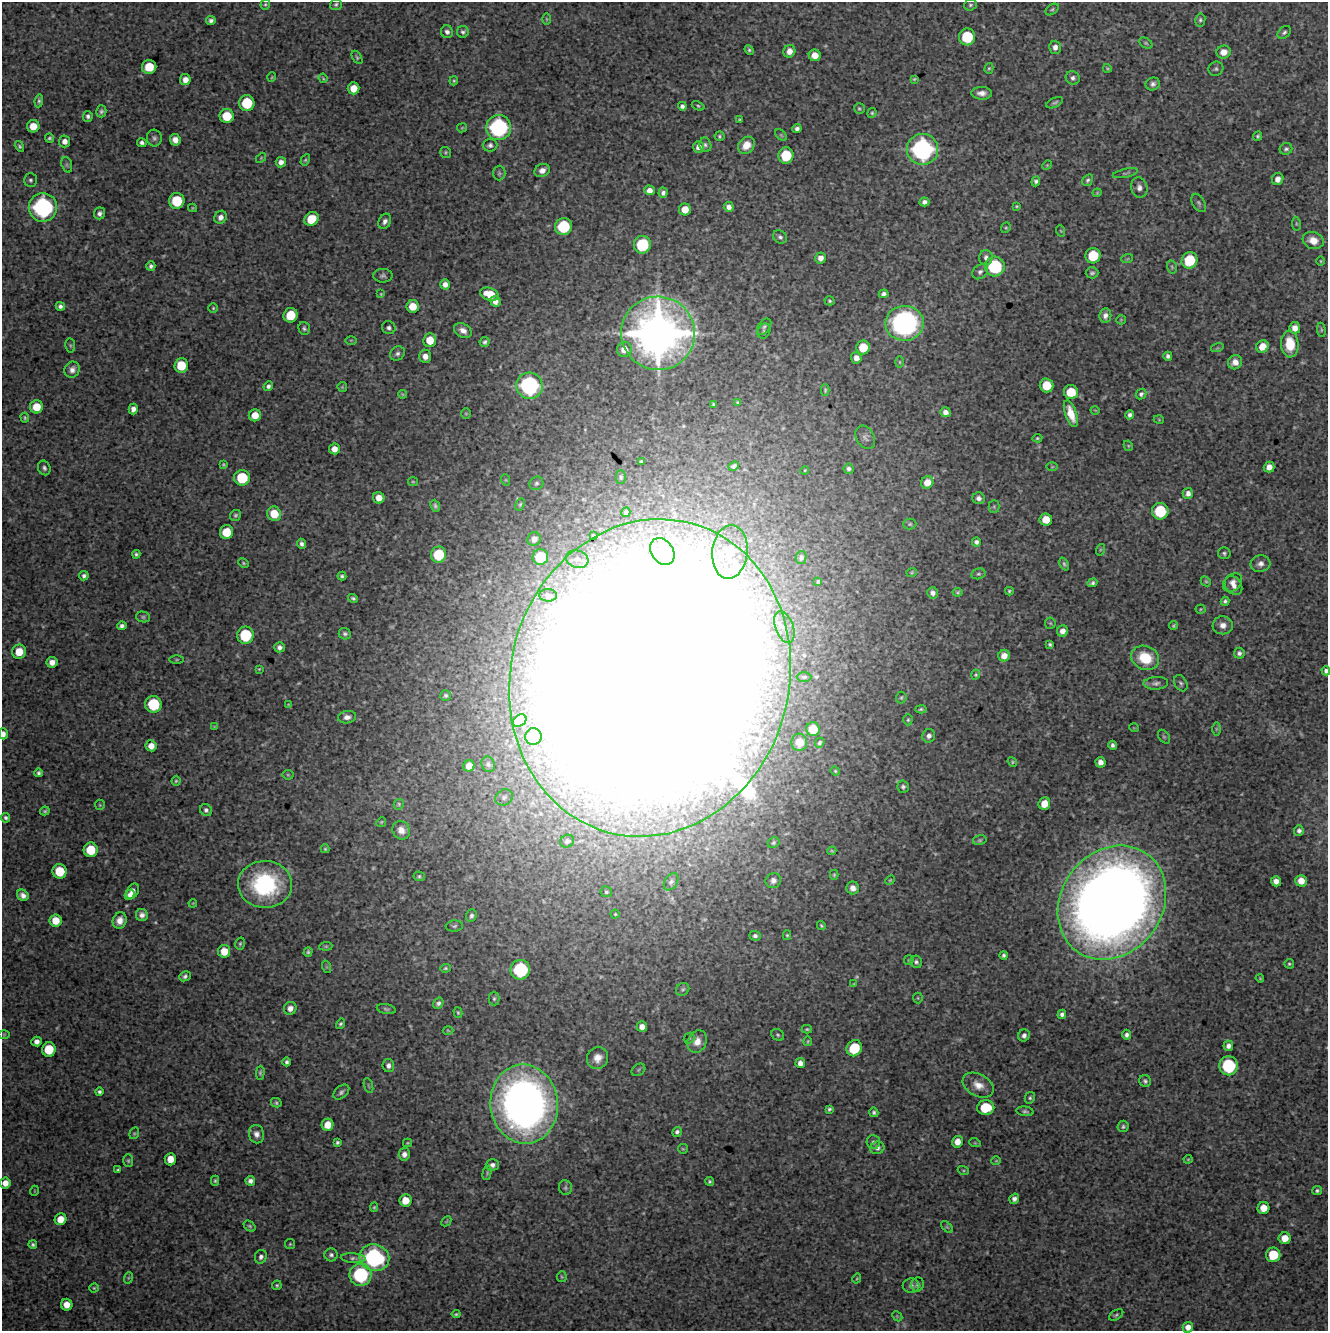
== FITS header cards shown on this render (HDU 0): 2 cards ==
NAXIS1  =                 1326 /FITS: X Dimension
NAXIS2  =                 1329 /FITS: Y Dimension

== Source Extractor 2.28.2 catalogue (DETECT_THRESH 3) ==
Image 1326 x 1329 px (HDU 0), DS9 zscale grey, 1 PNG px = 1 image px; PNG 1330 x 1333 px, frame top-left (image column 1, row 1329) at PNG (2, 2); each listed source drawn as its Kron ellipse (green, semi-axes under 4 px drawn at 4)
Background 4570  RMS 230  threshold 677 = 3 sigma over >= 5 px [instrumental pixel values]
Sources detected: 438; all 438 listed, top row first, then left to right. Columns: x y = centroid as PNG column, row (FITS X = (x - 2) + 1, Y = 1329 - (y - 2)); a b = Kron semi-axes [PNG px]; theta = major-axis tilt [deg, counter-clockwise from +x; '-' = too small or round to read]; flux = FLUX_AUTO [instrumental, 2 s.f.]
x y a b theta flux
265 4 5 4 - 2.2e+04
336 4 6 5 - 3.0e+04
970 5 6 5 - 3.1e+04
1052 9 7 5 36 2.7e+04
547 19 6 3 -89 1.6e+04
211 20 5 4 - 4.5e+04
1200 20 6 5 - 2.9e+04
447 32 6 6 - 5.2e+04
463 32 6 6 - 3.7e+04
1284 32 7 5 41 3.7e+04
967 37 8 8 - 6.4e+05
1146 43 7 5 -27 2.6e+04
1055 47 6 6 - 7.3e+04
749 50 5 4 - 2.7e+04
789 51 6 6 - 1.1e+05
1224 52 7 6 - 1.3e+05
815 55 6 6 - 1.7e+05
357 57 7 4 -58 2.4e+04
149 67 7 7 - 3.7e+05
989 68 5 4 - 2.1e+04
1107 68 4 3 - 1.9e+04
1216 69 7 7 - 3.8e+04
272 77 5 3 - 1.4e+04
323 78 5 3 - 1.6e+04
1073 78 7 6 - 5.3e+04
914 79 4 3 - 2.0e+04
185 80 5 5 - 1.1e+05
454 81 5 3 - 1.8e+04
1153 84 7 6 - 5.6e+04
353 88 6 6 - 2.0e+05
982 93 10 6 -2 1.0e+05
39 101 6 4 83 3.4e+04
247 103 8 7 - 5.9e+05
1055 103 9 4 25 3.4e+04
682 106 4 4 - 4.2e+04
698 106 6 4 -22 2.2e+04
859 109 5 5 - 2.4e+04
101 111 6 5 - 3.6e+04
872 113 5 4 - 2.6e+04
88 116 5 4 - 4.5e+04
227 116 7 7 - 3.8e+05
739 120 4 3 - 2.0e+04
33 126 6 6 - 2.2e+05
462 128 5 4 - 1.7e+04
499 128 12 12 - 1.8e+06
797 129 5 4 - 4.8e+04
781 135 7 4 -45 2.3e+04
719 136 5 5 - 2.3e+04
1258 136 5 4 - 2.5e+04
50 138 5 4 - 2.8e+04
154 138 8 7 - 4.6e+04
175 140 6 5 - 1.1e+05
65 141 6 5 - 9.3e+04
142 143 5 4 - 4.1e+04
490 145 7 6 - 4.4e+04
705 145 7 6 - 3.8e+04
746 145 9 7 46 1.9e+05
19 146 6 4 -58 2.5e+04
699 147 5 5 - 9.5e+04
922 149 16 15 - 2.5e+06
1286 149 6 5 - 3.9e+04
446 152 5 5 - 2.3e+04
786 155 8 7 - 5.6e+05
261 158 6 3 47 1.6e+04
305 160 6 4 60 2.2e+04
281 162 5 5 - 8.0e+04
67 165 8 5 -72 2.9e+04
1047 165 5 4 - 1.6e+04
542 170 8 6 23 9.1e+04
499 173 7 6 - 3.1e+04
1125 173 13 4 12 3.4e+04
1278 179 6 5 - 9.0e+04
30 180 7 6 - 3.7e+04
1088 180 6 5 - 3.4e+04
1036 181 5 4 - 3.8e+04
1139 188 10 8 -76 7.8e+04
649 190 5 5 - 9.1e+04
663 193 5 4 - 4.7e+04
1097 193 4 4 - 1.5e+04
177 201 8 7 - 5.7e+05
924 202 5 4 - 6.0e+04
1199 203 10 6 -61 3.8e+04
1016 206 4 3 - 1.7e+04
43 207 14 14 - 2.1e+06
729 207 5 5 - 7.5e+04
193 208 4 4 - 1.7e+04
685 209 6 6 - 1.9e+05
100 213 6 5 - 5.1e+04
221 217 7 6 - 7.8e+04
311 219 7 6 - 3.7e+05
385 221 8 6 62 6.2e+04
1296 224 7 3 -81 1.9e+04
563 227 8 8 - 7.4e+05
1006 228 5 4 - 2.1e+04
1061 231 6 3 -71 1.6e+04
780 237 7 6 - 4.1e+04
1313 240 11 8 -19 1.8e+05
642 245 9 8 - 7.8e+05
1093 256 8 7 - 5.2e+05
986 257 7 6 - 5.4e+04
820 258 5 5 - 9.2e+04
1127 259 6 3 18 1.6e+04
1189 260 8 7 - 6.0e+05
1321 261 4 3 - 1.4e+04
151 266 5 4 - 4.1e+04
995 266 10 10 - 1.0e+06
1172 267 7 5 -76 2.7e+04
980 272 8 6 42 4.8e+04
1092 273 6 5 - 3.5e+04
383 276 9 7 -1 4.6e+04
445 284 5 5 - 8.4e+04
381 294 4 3 - 1.5e+04
489 294 9 6 -18 3.0e+05
884 294 5 4 - 4.8e+04
495 301 6 5 - 8.6e+04
829 301 5 4 - 2.6e+04
60 306 5 4 - 4.8e+04
413 306 6 6 - 2.4e+05
213 308 5 5 - 2.1e+04
290 315 7 7 - 4.1e+05
1105 316 7 6 - 6.8e+04
1121 320 5 4 - 1.6e+04
905 323 19 17 3 3.2e+06
764 327 9 5 52 3.3e+04
304 328 6 5 - 3.8e+04
389 328 7 6 - 4.7e+04
1295 328 6 5 - 1.2e+05
1321 330 7 3 -82 1.7e+04
463 331 9 6 -31 9.0e+04
764 331 8 6 63 3.2e+04
658 333 37 36 - 1.0e+07
351 340 6 4 0 1.8e+04
430 340 7 6 - 2.6e+05
485 342 5 4 - 3.2e+04
1290 344 13 9 -86 3.2e+05
70 345 7 5 -83 2.2e+04
1262 346 6 6 - 2.0e+05
863 347 7 6 - 3.3e+05
1217 348 6 4 17 1.9e+04
624 349 7 7 - 1.5e+05
397 353 8 6 37 5.0e+04
425 356 6 6 - 1.1e+05
1168 356 4 4 - 4.4e+04
856 358 6 5 - 9.4e+04
900 362 6 4 -89 2.2e+04
1235 362 7 7 - 1.1e+05
181 365 7 7 - 3.9e+05
72 370 8 7 - 8.7e+04
1047 385 7 7 - 3.8e+05
268 386 5 4 - 4.1e+04
529 386 13 13 - 1.9e+06
342 387 5 4 - 1.6e+04
825 390 6 4 89 2.1e+04
1071 392 7 7 - 4.1e+05
402 394 4 2 - 1.7e+04
1141 394 6 5 - 3.9e+04
738 402 4 4 - 2.1e+04
713 404 3 3 - 1.6e+04
36 407 6 6 - 2.9e+05
133 409 5 4 - 7.9e+04
1095 410 4 3 - 1.2e+04
945 412 5 5 - 7.6e+04
466 414 5 5 - 2.1e+04
1071 414 14 5 -71 2.3e+05
255 415 6 6 - 2.0e+05
1130 415 5 4 - 4.3e+04
25 418 5 4 - 2.1e+04
1159 420 5 3 - 1.3e+04
865 437 12 9 -60 6.3e+04
1037 438 5 4 - 2.2e+04
1128 446 5 4 - 1.8e+04
334 449 5 5 - 1.2e+05
641 461 4 3 - 1.9e+04
223 465 4 3 - 1.7e+04
734 466 5 4 - 4.5e+04
1052 467 5 3 - 1.5e+04
1269 467 5 5 - 1.2e+05
44 468 7 6 - 4.6e+04
849 469 5 5 - 4.1e+04
805 470 4 3 - 1.5e+04
621 477 7 5 90 2.7e+04
242 478 8 8 - 5.8e+05
506 480 6 4 -71 1.5e+04
413 482 5 4 - 1.8e+04
927 482 6 6 - 1.7e+05
536 483 7 6 - 3.7e+04
1188 493 5 5 - 7.2e+04
379 498 6 5 - 1.6e+05
979 498 6 6 - 6.5e+04
520 504 6 4 63 2.4e+04
435 506 6 4 -65 3.6e+04
994 507 6 5 - 2.7e+04
1160 511 8 8 - 7.0e+05
626 512 5 4 - 2.6e+04
274 514 7 7 - 3.1e+05
235 515 6 5 - 3.0e+04
1046 519 6 6 - 2.3e+05
910 524 6 5 - 2.7e+04
227 532 7 6 - 3.8e+05
593 536 3 3 - 2.0e+04
534 539 7 6 - 8.5e+04
976 542 4 4 - 4.9e+04
301 544 5 4 - 4.6e+04
1100 550 6 4 71 1.9e+04
662 551 14 11 -54 2.6e+05
730 552 27 17 85 6.8e+05
1224 553 6 5 - 3.4e+04
136 554 4 3 - 2.9e+04
439 555 8 7 - 5.5e+05
540 557 8 7 - 5.2e+05
801 558 7 5 77 3.7e+04
577 559 11 8 -16 1.0e+05
244 563 5 4 - 2.0e+04
1064 564 7 4 -67 2.9e+04
1260 564 10 8 12 8.3e+04
912 572 5 4 - 2.1e+04
978 574 7 5 14 3.1e+04
84 576 5 4 - 4.5e+04
342 576 4 4 - 3.2e+04
818 581 4 3 - 1.9e+04
1206 581 5 4 - 2.2e+04
1233 582 11 8 40 9.4e+04
1092 583 5 3 - 3.6e+04
1234 586 10 7 -53 9.7e+04
1009 591 4 3 - 2.3e+04
958 592 5 4 - 2.3e+04
933 593 5 5 - 6.3e+04
548 595 9 6 -3 4.6e+04
353 598 5 4 - 3.1e+04
1225 601 4 4 - 3.2e+04
1201 609 5 4 - 1.7e+04
143 617 7 5 -11 3.1e+04
1050 623 6 5 - 2.2e+04
1174 625 4 4 - 2.3e+04
1223 625 10 9 - 1.2e+05
122 626 5 4 - 4.6e+04
784 627 17 9 -69 1.4e+05
1062 631 6 5 - 9.9e+04
345 634 6 5 - 3.7e+04
245 635 8 8 - 7.3e+05
1050 644 4 3 - 2.7e+04
280 647 5 5 - 6.1e+04
19 652 7 7 - 2.8e+05
1239 653 5 5 - 4.4e+04
1004 656 6 5 - 1.3e+05
1145 658 14 11 -23 5.3e+05
177 660 7 3 0 1.9e+04
52 662 5 5 - 1.2e+05
259 669 4 4 - 1.5e+04
1326 671 4 3 - 4.0e+04
976 675 5 4 - 1.9e+04
804 677 7 5 1 3.3e+04
650 678 160 139 74 1.5e+08
1156 683 12 6 3 6.1e+04
1181 683 8 6 -60 3.7e+04
446 695 5 5 - 3.3e+04
901 697 6 5 - 2.4e+04
153 704 8 8 - 7.0e+05
289 705 4 3 - 1.8e+04
921 709 5 3 - 2.6e+04
347 717 9 6 9 7.8e+04
908 720 5 4 - 2.4e+04
520 721 7 5 37 1.3e+05
214 727 4 3 - 1.5e+04
1134 728 5 3 - 1.1e+04
813 729 7 6 - 3.3e+05
1216 729 7 4 90 2.2e+04
3 734 5 3 - 6.8e+04
533 736 8 8 - 4.2e+05
929 736 7 6 - 6.4e+04
1164 737 8 5 -53 2.5e+04
799 742 8 8 - 1.6e+05
820 743 5 4 - 3.0e+04
1113 745 4 4 - 4.2e+04
151 746 5 5 - 1.3e+05
1012 762 5 4 - 2.0e+04
1100 762 5 5 - 9.4e+04
488 764 8 6 -65 3.9e+04
469 766 5 5 - 1.5e+05
835 771 5 4 - 1.8e+04
39 773 4 3 - 3.4e+04
288 775 5 5 - 1.9e+04
176 781 5 4 - 2.1e+04
903 787 6 5 - 3.5e+04
504 797 9 7 34 5.4e+04
399 804 5 5 - 2.2e+04
1044 804 6 6 - 2.2e+05
100 805 5 5 - 1.9e+04
206 810 6 5 - 4.9e+04
45 811 5 3 - 2.6e+04
6 818 5 4 - 3.5e+04
381 822 5 4 - 1.9e+04
401 830 9 8 - 1.2e+05
1299 831 5 5 - 4.6e+04
980 840 7 5 15 2.6e+04
567 841 7 6 - 4.6e+04
773 843 6 5 - 2.9e+04
325 849 4 3 - 2.0e+04
91 850 7 7 - 4.1e+05
832 851 4 3 - 1.8e+04
60 871 7 7 - 4.5e+05
834 875 5 4 - 1.9e+04
419 876 6 5 - 2.8e+04
890 880 5 4 - 1.8e+04
773 881 8 7 - 7.2e+04
1276 881 5 5 - 1.0e+05
1301 881 6 5 - 1.7e+05
671 882 9 6 57 4.7e+04
265 884 27 23 -2 1.7e+06
853 888 6 6 - 8.7e+04
132 891 8 5 56 1.1e+05
606 892 6 5 - 2.6e+04
23 895 6 5 - 7.1e+04
130 895 6 4 54 6.2e+04
193 903 4 3 - 1.2e+04
1112 903 60 50 54 2.8e+07
615 914 4 4 - 1.8e+04
142 915 6 6 - 7.2e+04
471 916 6 5 - 4.2e+04
56 920 6 6 - 2.4e+05
120 920 8 7 - 1.1e+05
821 925 5 4 - 2.0e+04
454 926 8 5 4 3.5e+04
787 935 5 4 - 1.9e+04
755 936 6 5 - 4.1e+04
240 944 6 4 74 2.5e+04
326 946 7 4 5 2.2e+04
224 951 6 6 - 2.4e+05
308 952 5 4 - 2.9e+04
1004 955 4 4 - 3.5e+04
909 960 5 4 - 1.8e+04
916 962 6 6 - 3.6e+04
1289 964 5 4 - 2.1e+04
327 967 6 4 -71 1.9e+04
445 968 5 4 - 2.2e+04
520 970 10 9 - 1.1e+06
185 976 6 5 - 3.6e+04
1260 978 4 3 - 1.4e+04
854 984 4 3 - 1.5e+04
683 989 7 6 - 3.0e+04
918 998 5 5 - 1.8e+04
494 999 7 5 -90 3.1e+04
438 1003 6 5 - 3.9e+04
290 1008 7 6 - 8.8e+04
386 1009 9 5 -11 3.1e+04
458 1013 5 4 - 2.1e+04
1062 1014 4 4 - 4.9e+04
340 1024 5 4 - 3.0e+04
642 1027 5 5 - 1.1e+05
807 1029 5 3 - 1.9e+04
448 1030 5 3 - 1.3e+04
4 1034 6 4 1 1.4e+04
778 1035 7 5 -34 2.9e+04
1024 1035 6 5 - 5.1e+04
1126 1035 5 4 - 4.6e+04
689 1038 6 5 - 2.5e+04
697 1041 11 9 64 1.6e+05
808 1041 5 3 - 1.6e+04
37 1042 5 5 - 7.5e+04
1228 1046 5 5 - 5.9e+04
854 1048 8 7 - 5.7e+05
49 1049 7 7 - 4.2e+05
598 1058 11 10 - 1.6e+05
287 1062 4 4 - 3.9e+04
800 1063 5 5 - 7.7e+04
388 1066 6 5 - 6.0e+04
1228 1066 9 9 - 9.7e+05
638 1070 7 5 36 2.7e+04
260 1073 7 4 88 2.7e+04
1145 1081 6 5 - 3.6e+04
978 1085 17 11 -28 1.9e+05
368 1086 8 3 -71 2.0e+04
99 1092 4 3 - 3.2e+04
341 1092 9 5 40 4.6e+04
1030 1098 6 5 - 3.0e+04
276 1103 5 4 - 2.7e+04
524 1104 40 33 -83 1.0e+07
986 1108 8 7 - 5.3e+05
829 1109 4 4 - 2.7e+04
1025 1111 9 4 -8 3.5e+04
874 1112 4 4 - 3.2e+04
328 1125 6 6 - 1.9e+05
1123 1126 6 5 - 3.3e+04
677 1132 5 4 - 4.1e+04
134 1133 6 4 69 2.2e+04
257 1134 9 7 -80 8.3e+04
337 1142 4 4 - 3.0e+04
873 1142 7 6 - 4.0e+04
957 1142 6 5 - 1.3e+05
408 1143 4 4 - 1.8e+04
975 1143 6 3 -18 1.5e+04
877 1148 7 6 - 5.1e+04
683 1149 5 4 - 1.8e+04
404 1154 6 5 - 7.8e+04
170 1159 6 5 - 1.9e+05
1188 1159 4 4 - 1.5e+04
128 1161 6 5 - 2.6e+04
996 1161 5 3 - 1.2e+04
492 1165 6 5 - 5.6e+04
118 1170 4 3 - 2.1e+04
963 1170 5 3 - 1.8e+04
487 1173 7 4 78 2.1e+04
215 1181 5 4 - 2.5e+04
250 1181 5 5 - 6.2e+04
709 1181 4 4 - 2.6e+04
5 1183 5 5 - 1.2e+05
565 1188 7 6 - 3.5e+04
34 1191 5 3 - 1.2e+04
1317 1191 5 4 - 3.1e+04
1014 1199 5 4 - 5.7e+04
405 1200 6 6 - 2.2e+05
374 1207 5 4 - 1.9e+04
1263 1208 6 6 - 1.9e+05
60 1219 6 5 - 1.9e+05
446 1221 5 3 - 1.5e+04
250 1226 6 4 -40 2.6e+04
947 1227 7 4 -44 2.3e+04
1285 1238 6 6 - 1.9e+05
33 1244 4 3 - 3.1e+04
290 1244 5 5 - 2.0e+04
331 1255 6 6 - 4.2e+04
1273 1255 7 7 - 4.4e+05
261 1257 7 6 - 5.2e+04
353 1258 12 5 -4 4.4e+04
374 1258 15 13 -20 2.0e+06
361 1275 11 11 - 1.2e+06
562 1277 5 4 - 2.1e+04
128 1278 6 4 71 2.1e+04
857 1278 5 3 - 1.5e+04
277 1285 5 4 - 2.1e+04
918 1285 7 6 - 3.9e+04
911 1286 8 7 - 5.0e+04
94 1288 4 4 - 1.9e+04
67 1305 6 5 - 1.6e+05
456 1314 4 3 - 1.9e+04
1116 1315 8 4 32 2.7e+04
897 1316 6 4 -45 1.6e+04
1188 1327 5 5 - 9.5e+04
At the frame edge (FLAGS 8, measured only in part): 4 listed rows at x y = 1326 671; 3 734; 5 1183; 1188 1327

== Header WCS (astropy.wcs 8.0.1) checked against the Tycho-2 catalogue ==
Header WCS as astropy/WCSLIB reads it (CRVAL/CRPIX/CD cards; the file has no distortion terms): RA---TAN/DEC--TAN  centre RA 12:30:48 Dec +12:24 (187.70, +12.39 deg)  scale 1.01 arcsec/px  FOV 22.3' x 22.3'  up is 0 deg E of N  parity normal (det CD < 0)
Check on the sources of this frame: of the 60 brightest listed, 5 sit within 2.0 arcsec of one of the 7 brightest Tycho-2 stars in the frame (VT <= 12.11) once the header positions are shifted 0.90 arcsec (0.27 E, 0.86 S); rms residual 1.03 arcsec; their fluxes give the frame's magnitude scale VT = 27.52 - 2.5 log10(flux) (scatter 0.34 mag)
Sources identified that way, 4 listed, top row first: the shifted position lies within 2.0 arcsec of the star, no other Tycho-2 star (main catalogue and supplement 1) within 4.0 arcsec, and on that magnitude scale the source's flux lands within +1.5 / -3 mag of the star's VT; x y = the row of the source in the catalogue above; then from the Tycho-2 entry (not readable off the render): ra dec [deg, ICRS J2000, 3 dp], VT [Tycho-2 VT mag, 2 dp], TYC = Tycho-2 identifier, HIP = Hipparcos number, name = IAU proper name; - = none
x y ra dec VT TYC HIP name
499 128 187.750 +12.544 12.11 880-361-1 - -
922 149 187.628 +12.539 11.18 880-598-1 - -
43 207 187.881 +12.521 11.71 880-765-1 - -
658 333 187.704 +12.487 8.75 877-335-1 61051 -